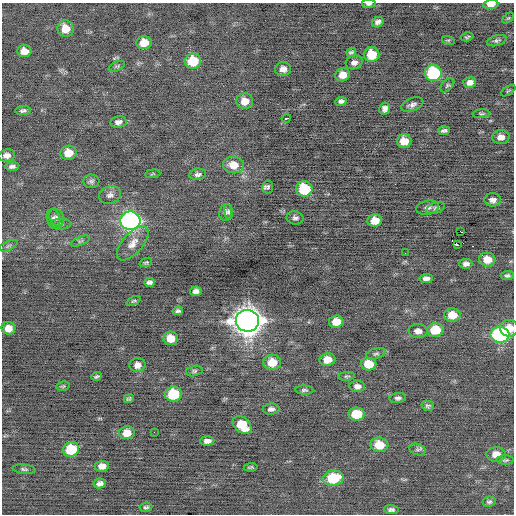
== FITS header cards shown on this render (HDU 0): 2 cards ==
NAXIS1  =                  512 / Axis length
NAXIS2  =                  512 / Axis length

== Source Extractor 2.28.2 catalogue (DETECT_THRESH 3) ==
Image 512 x 512 px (HDU 0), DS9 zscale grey, 1 PNG px = 1 image px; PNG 516 x 516 px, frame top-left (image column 1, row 512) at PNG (2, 3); each listed source drawn as its Kron ellipse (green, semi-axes under 4 px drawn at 4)
Background -0.0995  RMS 0.76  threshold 2.27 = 3 sigma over >= 5 px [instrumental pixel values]
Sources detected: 111; all 111 listed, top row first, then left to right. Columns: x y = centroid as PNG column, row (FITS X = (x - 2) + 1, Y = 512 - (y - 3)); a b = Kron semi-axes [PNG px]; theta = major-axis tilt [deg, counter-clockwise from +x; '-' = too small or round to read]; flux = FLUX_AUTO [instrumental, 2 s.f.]
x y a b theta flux
369 4 7 4 1 110
491 4 7 4 5 440
508 18 6 4 43 65
378 22 6 5 - 170
65 29 8 8 - 660
467 37 6 3 15 72
448 40 6 4 -17 57
497 41 10 5 16 120
144 43 7 6 - 710
24 51 7 6 - 470
351 52 5 3 - 87
372 54 7 7 - 1200
193 61 8 7 - 1500
354 62 8 6 18 220
117 66 9 4 23 95
283 69 8 7 - 310
433 73 8 8 - 4400
343 75 7 6 - 500
470 82 6 5 - 260
447 85 8 5 45 95
508 91 8 3 33 52
245 101 8 8 - 510
341 101 6 4 9 150
412 105 11 6 21 210
385 108 6 5 - 190
23 111 7 4 2 130
481 114 9 4 3 88
286 118 5 3 - 340
118 122 8 6 10 220
444 131 6 3 5 120
501 137 8 7 - 320
404 141 7 7 - 620
68 153 8 7 - 720
7 155 8 6 10 260
233 165 10 8 -6 640
12 166 7 4 8 160
153 174 7 3 6 51
198 174 8 6 7 160
91 181 8 7 - 140
268 187 6 5 - 120
304 189 8 7 - 2300
110 195 11 8 21 230
493 200 8 6 1 220
428 208 11 7 13 210
436 208 9 5 21 120
228 211 8 4 -83 89
226 212 8 6 81 150
54 218 9 6 -72 170
57 218 9 7 -60 180
295 218 8 6 -11 160
130 221 10 9 - 16000
375 221 7 6 - 660
60 224 11 5 3 130
460 231 2 2 - 1200
80 241 10 4 22 94
133 243 21 10 48 530
458 245 3 2 - 3100
8 246 10 4 23 110
405 253 2 2 - 100
487 260 8 7 - 640
146 262 6 4 21 73
466 264 6 5 - 200
507 275 6 4 5 110
426 278 7 4 4 210
149 282 5 4 - 150
196 291 6 4 5 180
133 301 7 4 25 79
178 311 5 3 - 120
452 315 8 6 3 760
247 321 11 10 - 71000
336 322 7 6 - 670
8 328 7 6 - 420
509 328 9 8 - 660
435 330 8 6 1 1300
418 331 9 7 -2 290
500 335 9 8 - 8100
171 338 7 6 - 710
376 354 10 5 17 130
327 359 8 6 7 590
272 362 9 7 4 920
368 364 8 6 -4 1000
137 365 8 7 - 300
194 371 8 5 14 100
96 376 5 3 - 87
347 376 8 4 6 78
63 386 6 5 - 73
357 386 8 5 -4 230
304 390 9 4 -3 100
173 394 8 7 - 2700
398 398 8 5 5 140
129 399 5 4 - 86
428 406 6 5 - 110
271 409 8 5 1 190
357 414 8 6 -1 1300
242 425 10 7 -42 1300
154 432 2 2 - 25
127 433 8 6 9 570
207 441 7 4 3 240
379 445 9 7 -7 950
71 449 8 7 - 2100
418 450 8 5 -19 120
496 454 10 7 1 520
506 460 8 4 1 94
102 466 7 5 6 370
251 467 7 3 7 73
24 469 11 4 -6 120
333 478 10 7 8 2000
100 483 6 5 - 190
489 502 7 5 9 110
146 507 6 4 6 110
391 510 7 4 -3 150
At the frame edge (FLAGS 8, measured only in part): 2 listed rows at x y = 369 4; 491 4